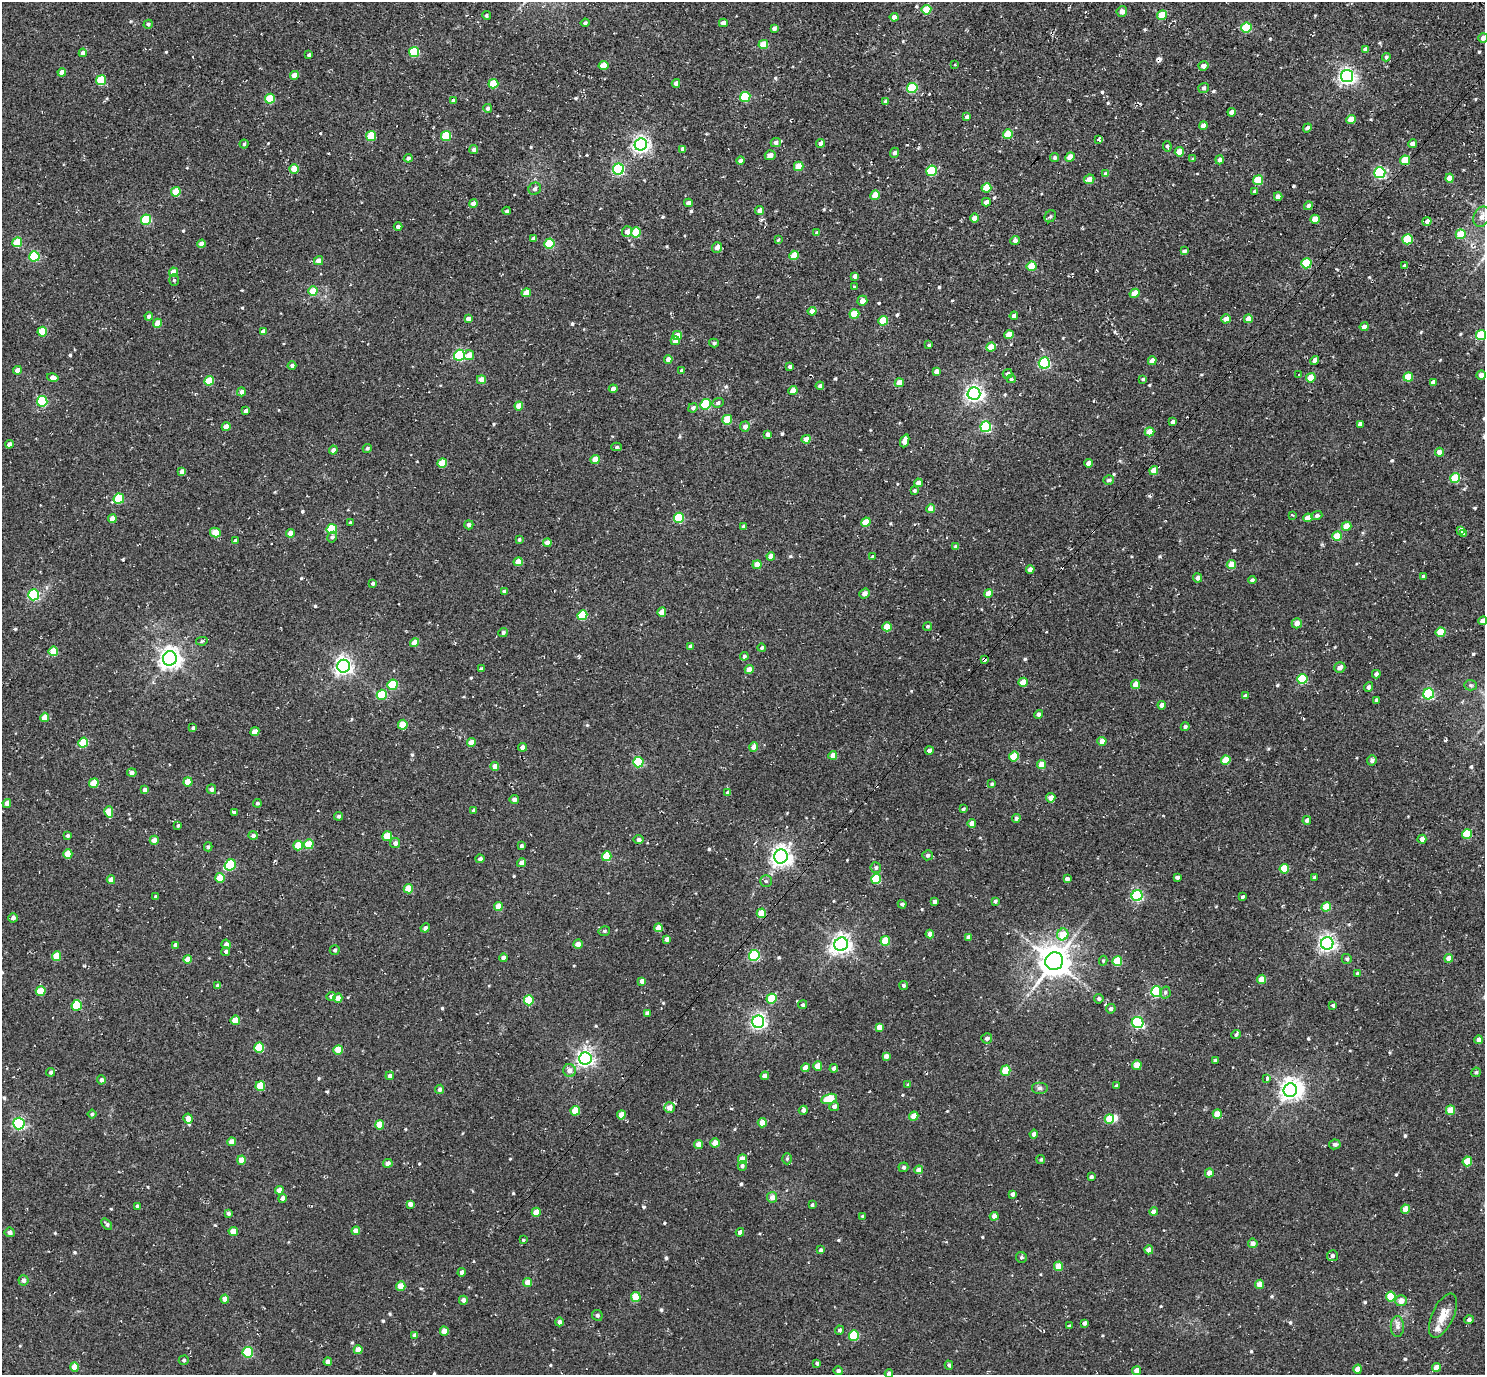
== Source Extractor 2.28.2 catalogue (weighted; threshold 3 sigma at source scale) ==
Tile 10 of 4 x 4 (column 2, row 3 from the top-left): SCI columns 1523-3005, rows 1571-2943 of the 5972 x 5985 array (HDU 1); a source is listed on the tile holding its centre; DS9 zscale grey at full resolution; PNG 1487 x 1377 px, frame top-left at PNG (2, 2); each listed source drawn as its Kron ellipse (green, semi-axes under 4 px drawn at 4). Shown black and unused: <1% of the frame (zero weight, under 2 of 3 exposures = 3% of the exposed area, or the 3 px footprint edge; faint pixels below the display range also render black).
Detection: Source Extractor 2.28.2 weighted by HDU 2 'WHT'; one run over the whole footprint, this tile lists its part. Background 0.0261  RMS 0.011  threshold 0.0498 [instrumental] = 3 sigma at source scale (4.5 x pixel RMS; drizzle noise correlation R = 1.50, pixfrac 1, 0.05/0.05 arcsec/px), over >= 5 px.
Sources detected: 619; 2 inside a brighter object's white glare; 6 cosmic-ray / hot-pixel residue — neither listed nor drawn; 1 inside a brighter listed object's ellipse — not listed separately; of the other 610, all 500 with FLUX_AUTO >= 1.61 (the completeness limit of this list) listed and drawn (110 fainter detections not listed), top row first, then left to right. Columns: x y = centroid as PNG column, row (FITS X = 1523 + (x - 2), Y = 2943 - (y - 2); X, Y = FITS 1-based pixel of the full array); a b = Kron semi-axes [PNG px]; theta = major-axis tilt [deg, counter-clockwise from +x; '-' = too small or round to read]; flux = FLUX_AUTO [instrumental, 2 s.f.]
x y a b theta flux
926 10 5 4 - 28
1122 11 5 5 - 5.4
486 15 4 4 - 2
1162 15 5 4 - 24
894 17 4 4 - 6.3
585 23 4 3 - 2.2
723 23 4 4 - 5.8
148 24 4 4 - 1.9
1246 27 5 5 - 43
774 28 4 3 - 3.2
1483 38 5 4 - 4.5
763 44 5 4 - 26
1365 49 4 4 - 4.6
414 52 5 5 - 60
83 53 4 4 - 8
309 55 4 3 - 2.7
1386 57 4 3 - 1.7
955 64 3 3 - 2.4
603 65 5 4 - 14
1203 66 5 4 - 5.8
62 72 4 4 - 7.3
294 75 4 4 - 12
1347 76 6 6 - 370
101 80 5 5 - 47
676 83 4 4 - 4.3
493 84 5 4 - 33
912 88 5 5 - 53
1203 88 5 5 - 2.3
745 97 5 5 - 50
270 99 5 5 - 44
453 101 4 4 - 4.7
886 101 4 3 - 2.9
488 108 4 4 - 2.7
1232 112 4 4 - 5.5
967 117 4 3 - 2.6
1351 119 4 4 - 18
1203 125 4 4 - 7.4
1307 128 4 4 - 3.5
1008 134 5 4 - 30
371 136 5 5 - 41
446 136 5 5 - 46
1098 139 4 3 - 4.5
776 143 5 4 - 4
821 143 5 4 - 4.3
244 144 4 4 - 1.7
1412 144 4 4 - 6.2
641 145 6 6 - 370
1167 146 5 4 - 1.8
683 149 4 4 - 4
474 150 4 4 - 3.6
1179 152 5 4 - 18
895 153 5 4 - 2.8
770 155 5 5 - 4.8
1070 157 5 4 - 13
408 158 4 4 - 3.1
1055 158 5 4 - 2.6
1193 159 4 3 - 2.6
1220 160 4 4 - 3.9
1405 160 5 5 - 32
741 161 4 4 - 4.4
799 166 5 4 - 19
294 169 4 4 - 20
618 169 5 5 - 120
932 171 5 5 - 58
1380 173 6 5 - 130
1106 174 4 4 - 4.3
1450 178 4 4 - 11
1089 179 5 4 - 6
1258 180 5 5 - 28
986 188 5 4 - 19
535 189 6 6 - 2.7
1254 191 4 3 - 2.3
176 192 5 4 - 28
875 195 5 4 - 15
1278 196 4 4 - 4.9
986 202 4 4 - 5.7
473 203 4 4 - 7.1
688 203 4 4 - 5.4
1309 206 4 4 - 4
507 211 4 3 - 2
760 211 5 4 - 7.5
1050 216 6 5 - 1.9
1482 217 10 7 67 7.3
974 218 4 4 - 8.6
1315 219 4 4 - 16
146 220 5 5 - 61
1427 221 4 4 - 4.2
398 226 4 3 - 2.9
627 232 5 5 - 5.4
636 232 5 5 - 35
817 233 4 4 - 3.1
1461 234 5 4 - 25
534 239 4 4 - 4.3
1407 239 5 5 - 33
778 240 3 3 - 1.6
1015 241 4 4 - 4.8
17 242 5 4 - 32
549 243 5 5 - 52
202 244 4 4 - 9.7
717 247 5 5 - 5.9
1184 251 4 3 - 2.5
794 255 5 4 - 21
34 256 5 5 - 67
319 261 5 4 - 8.2
1306 263 5 5 - 52
1032 266 5 4 - 26
1405 266 4 4 - 2.9
173 272 4 4 - 13
855 276 4 3 - 3.8
174 280 6 5 - 2
854 286 3 3 - 1.9
313 291 5 4 - 22
526 293 4 4 - 15
1135 293 5 4 - 13
862 301 5 4 - 7.1
812 311 4 4 - 11
854 314 5 4 - 25
149 316 4 4 - 3.5
1014 316 4 4 - 3.9
468 319 4 4 - 5.5
1226 319 5 4 - 7.3
1248 319 4 4 - 9.5
883 321 5 4 - 28
158 323 4 4 - 13
1364 327 4 4 - 5.8
263 331 4 4 - 4.6
42 332 5 5 - 28
677 335 5 4 - 12
1009 335 5 4 - 15
1481 335 5 5 - 39
675 341 4 4 - 7
714 343 5 4 - 2.1
929 345 3 3 - 1.9
991 347 5 4 - 20
459 355 6 5 - 110
469 355 5 5 - 9.4
668 359 4 4 - 8.1
1152 361 4 4 - 9
1315 361 5 4 - 5
1044 363 5 5 - 120
292 366 4 4 - 2.4
790 367 4 3 - 2.9
17 370 4 4 - 7.7
682 370 4 3 - 1.9
936 371 4 4 - 5
1008 374 5 4 - 2.8
1299 375 3 3 - 2.9
1481 375 4 4 - 5
53 377 6 4 -14 5.1
1408 377 5 4 - 25
1311 378 5 4 - 20
1011 379 4 4 - 1.7
1143 379 4 3 - 1.6
481 380 4 4 - 9.6
209 381 5 4 - 32
1433 382 4 4 - 4.2
899 383 4 4 - 15
820 386 4 4 - 3.4
613 389 4 4 - 6.2
793 390 4 4 - 12
241 392 4 4 - 6
974 394 6 6 - 400
42 401 5 5 - 86
718 403 5 4 - 2.5
705 404 5 5 - 66
519 406 4 4 - 12
693 408 5 4 - 3
246 411 4 4 - 3.8
727 420 5 4 - 31
1173 422 4 3 - 2.6
1360 424 4 4 - 3.9
226 427 4 4 - 10
745 427 5 5 - 5.9
986 427 5 5 - 79
1149 432 5 4 - 17
768 434 4 4 - 5.8
806 439 4 4 - 9.9
905 441 7 4 68 9.2
9 444 4 4 - 5.3
617 447 5 4 - 1.8
367 448 5 4 - 2
333 450 4 4 - 4.3
1439 452 4 4 - 9.7
595 459 4 4 - 15
442 463 5 4 - 25
1088 463 4 4 - 6.5
1154 470 4 4 - 12
182 471 4 4 - 5
1455 478 5 5 - 46
1109 480 5 5 - 2.7
918 483 4 4 - 5.9
914 490 4 4 - 2.1
119 499 5 5 - 46
931 509 4 4 - 10
1292 515 3 3 - 2.4
1317 516 5 4 - 3
679 518 5 5 - 60
1308 518 5 4 - 11
112 519 4 4 - 11
866 522 5 4 - 18
350 523 3 3 - 1.7
469 525 4 4 - 3.6
743 526 4 3 - 2.6
1346 526 5 4 - 20
332 529 5 5 - 49
1461 530 4 4 - 4.3
215 533 5 5 - 18
290 533 4 4 - 8.7
1464 533 4 4 - 3
1337 536 5 4 - 26
332 537 5 4 - 2.7
519 539 4 3 - 1.7
235 541 4 4 - 3.4
547 543 4 4 - 7.1
956 546 4 3 - 3.1
771 556 4 4 - 9.6
873 557 4 4 - 2
518 562 4 4 - 16
757 565 4 4 - 12
1231 565 4 4 - 16
1030 569 4 4 - 6.1
1423 576 3 3 - 2.7
1198 578 4 4 - 5.1
1252 580 4 4 - 2.9
373 583 4 4 - 2.6
504 591 4 3 - 5.6
988 593 4 4 - 13
864 594 5 4 - 5
34 595 5 5 - 91
662 612 4 4 - 13
582 615 5 5 - 46
1483 621 4 4 - 7.1
1297 623 5 5 - 7.6
928 626 4 4 - 1.7
887 627 5 4 - 21
503 632 5 4 - 2.5
1440 632 5 4 - 25
202 641 6 4 12 2
415 643 4 4 - 12
691 647 4 4 - 4.6
762 648 4 4 - 1.9
53 651 5 4 - 27
744 656 4 4 - 2.5
170 658 7 7 - 700
984 659 4 3 - 10
344 666 6 6 - 460
1340 667 6 5 - 5
481 669 4 3 - 2.2
749 670 4 4 - 13
1376 674 4 4 - 4.5
1302 679 5 5 - 67
1023 682 5 4 - 16
1136 684 4 4 - 10
393 685 5 5 - 46
1470 685 6 5 - 2.1
1368 687 5 4 - 2.3
1429 694 5 5 - 110
382 695 5 5 - 41
1245 696 4 4 - 3.5
1376 700 4 3 - 2.4
1162 705 4 4 - 6.4
1039 714 5 4 - 3.9
45 717 4 4 - 12
403 725 5 4 - 26
1185 727 4 4 - 2.3
193 728 4 4 - 2
255 732 5 4 - 7.1
1102 741 4 4 - 9.5
471 742 4 4 - 11
83 743 5 5 - 34
522 747 4 4 - 5.4
754 747 4 4 - 9.1
929 750 4 4 - 4.4
833 755 4 4 - 8.9
1014 756 5 5 - 34
1226 760 5 4 - 25
1372 760 5 4 - 3.6
638 762 5 5 - 73
1042 764 4 4 - 14
495 767 4 4 - 7.9
132 773 5 4 - 3.6
188 782 4 4 - 18
94 783 5 4 - 22
992 784 4 4 - 1.7
211 789 5 5 - 3.1
145 790 4 4 - 5.2
728 793 4 4 - 4.8
1051 798 4 4 - 8.6
514 799 5 4 - 3.8
7 803 4 4 - 6.6
257 803 4 4 - 2
963 809 4 3 - 1.8
473 810 4 3 - 2.1
109 812 5 4 - 18
234 812 4 3 - 2.3
339 816 4 4 - 2.6
1016 818 4 4 - 2.5
1307 820 4 4 - 3.3
972 823 4 4 - 7
178 825 4 3 - 1.7
1467 834 5 5 - 34
68 836 3 3 - 2
253 836 5 4 - 3.5
387 836 5 4 - 28
1422 839 4 4 - 5.1
154 840 4 4 - 7.2
639 840 5 4 - 3.2
395 843 5 5 - 4.4
309 844 5 4 - 28
298 845 5 4 - 23
521 846 4 4 - 2.2
208 847 4 3 - 1.6
68 854 4 4 - 17
928 855 5 5 - 2.4
607 856 5 4 - 33
781 856 7 6 - 640
480 859 4 3 - 3.1
521 863 4 4 - 6.5
230 865 6 5 - 64
876 868 5 5 - 2.4
1284 869 5 4 - 34
1177 877 4 3 - 3.5
1315 877 3 3 - 2.1
220 878 5 4 - 26
876 879 5 5 - 59
1067 879 4 4 - 4.4
111 880 4 4 - 6.9
766 881 6 5 - 2.2
408 889 5 4 - 26
156 896 4 4 - 1.7
1137 896 5 5 - 120
1242 897 3 3 - 2.2
995 901 4 3 - 2.3
935 902 4 3 - 3.9
902 904 4 4 - 2.8
498 907 4 4 - 13
1326 907 5 4 - 21
761 913 5 4 - 22
13 918 4 4 - 4.1
425 928 5 3 - 3.2
658 928 4 4 - 10
604 931 6 4 14 2
930 934 4 4 - 6.4
1063 934 6 5 - 21
969 937 4 4 - 5.4
667 939 4 4 - 4.3
885 941 5 4 - 30
1327 943 6 6 - 390
226 944 4 4 - 4.8
578 944 5 4 - 6.3
841 944 7 6 - 520
175 945 4 4 - 4.7
335 950 5 4 - 2.2
226 951 4 4 - 2.5
754 955 5 5 - 93
57 956 5 4 - 22
503 958 4 4 - 5.5
1449 958 4 4 - 12
188 959 4 4 - 11
1347 959 5 5 - 2
1054 961 9 8 - 2000
1103 961 5 4 - 1.6
1117 961 5 5 - 33
1357 973 4 3 - 1.7
1262 979 4 4 - 13
642 981 4 4 - 5
218 986 4 3 - 3.5
903 986 4 4 - 2.4
41 991 5 5 - 23
1156 992 5 5 - 90
1165 992 6 5 - 2.2
331 996 5 4 - 3.1
338 998 4 4 - 11
771 999 5 5 - 36
1099 999 5 4 - 2.3
529 1000 5 5 - 37
77 1005 5 5 - 61
803 1005 4 4 - 2.4
1333 1005 4 3 - 2.2
1111 1009 5 4 - 2.9
647 1013 4 4 - 4
235 1020 5 4 - 22
758 1022 6 6 - 330
1138 1023 6 5 - 130
879 1027 4 4 - 8.2
1236 1034 5 4 - 2.5
987 1038 5 5 - 3.9
1479 1040 4 4 - 7.4
259 1048 5 5 - 40
338 1050 5 4 - 18
886 1056 4 4 - 5.6
585 1058 6 6 - 400
1215 1060 3 3 - 2
1137 1065 5 4 - 14
818 1066 4 4 - 15
805 1068 4 4 - 10
834 1068 4 4 - 5.5
570 1070 6 6 - 6.2
1005 1071 5 4 - 31
51 1072 4 4 - 2.4
1476 1072 4 4 - 1.8
390 1076 4 4 - 3.9
765 1076 4 4 - 7.4
1267 1079 4 3 - 5.8
101 1080 4 4 - 3.6
908 1085 4 3 - 1.9
260 1086 5 5 - 33
1117 1086 4 3 - 3.9
1039 1088 8 6 0 2.7
440 1089 4 4 - 3.3
1290 1090 7 6 - 630
829 1099 8 5 14 39
834 1106 5 4 - 4.1
669 1108 5 5 - 7.9
803 1110 5 4 - 3.4
1451 1110 5 4 - 21
575 1111 5 4 - 28
92 1114 4 4 - 1.8
1217 1114 4 4 - 16
621 1115 4 4 - 13
914 1116 4 4 - 15
188 1119 5 4 - 12
1109 1119 5 4 - 29
19 1123 6 5 - 170
762 1123 4 4 - 9.6
380 1125 5 4 - 19
1034 1134 4 4 - 3.6
232 1142 4 4 - 9.4
715 1143 4 4 - 11
699 1144 4 4 - 9
1335 1144 6 5 - 3.2
742 1159 5 4 - 15
787 1159 5 5 - 1.8
1041 1159 4 4 - 1.9
241 1160 4 4 - 12
1467 1161 5 4 - 22
388 1163 5 4 - 4.7
742 1166 5 4 - 2.6
903 1167 5 5 - 2
919 1170 4 4 - 8.7
1209 1173 4 4 - 9
1091 1177 3 3 - 2.7
279 1190 4 4 - 7.7
1012 1194 4 4 - 2.6
772 1197 5 5 - 5.6
283 1198 4 4 - 4.5
410 1204 4 4 - 4.1
812 1205 3 3 - 1.7
137 1206 4 3 - 1.9
1406 1209 4 4 - 12
536 1212 4 4 - 13
1154 1212 4 4 - 7.8
228 1213 4 4 - 2.7
994 1216 4 4 - 5.8
863 1217 4 4 - 2.1
107 1224 7 4 -51 2.4
233 1231 4 4 - 15
356 1231 4 4 - 7.4
10 1232 5 5 - 3.9
740 1232 4 4 - 4.9
523 1240 3 3 - 3.4
1253 1243 5 4 - 5.6
821 1250 4 4 - 2.5
1149 1250 4 4 - 7.9
1332 1256 5 5 - 2.9
1021 1257 6 5 - 2.3
1058 1266 4 4 - 15
462 1272 4 4 - 4.4
23 1280 5 5 - 4.2
528 1283 4 4 - 14
1260 1284 4 4 - 13
401 1286 4 4 - 18
1391 1296 5 4 - 35
636 1297 5 5 - 25
225 1299 4 4 - 8.3
463 1300 4 4 - 4.5
1401 1301 5 5 - 8.7
597 1315 5 5 - 2.3
1443 1315 24 10 65 15
1469 1320 5 4 - 2.7
559 1322 4 4 - 3.6
1084 1323 4 3 - 3.2
1069 1326 4 3 - 1.8
1397 1327 10 6 -89 4.6
840 1330 4 4 - 2.3
444 1331 4 4 - 12
415 1335 4 4 - 3.3
854 1336 5 5 - 54
358 1350 4 4 - 9.8
248 1352 5 5 - 68
184 1360 5 4 - 1.9
328 1362 4 4 - 7.9
817 1363 3 3 - 2
949 1365 4 3 - 2.4
75 1367 5 4 - 17
1436 1367 4 4 - 9.2
1358 1369 4 4 - 10
838 1371 5 4 - 2.8
1137 1371 4 4 - 9.3
889 1374 4 4 - 5.5
Overlapping masked pixels (flux is a lower limit): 2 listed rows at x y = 1405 160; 984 659
Isophote crosses this tile's border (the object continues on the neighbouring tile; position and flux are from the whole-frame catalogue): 4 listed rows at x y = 1483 38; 1481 335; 1483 621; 889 1374